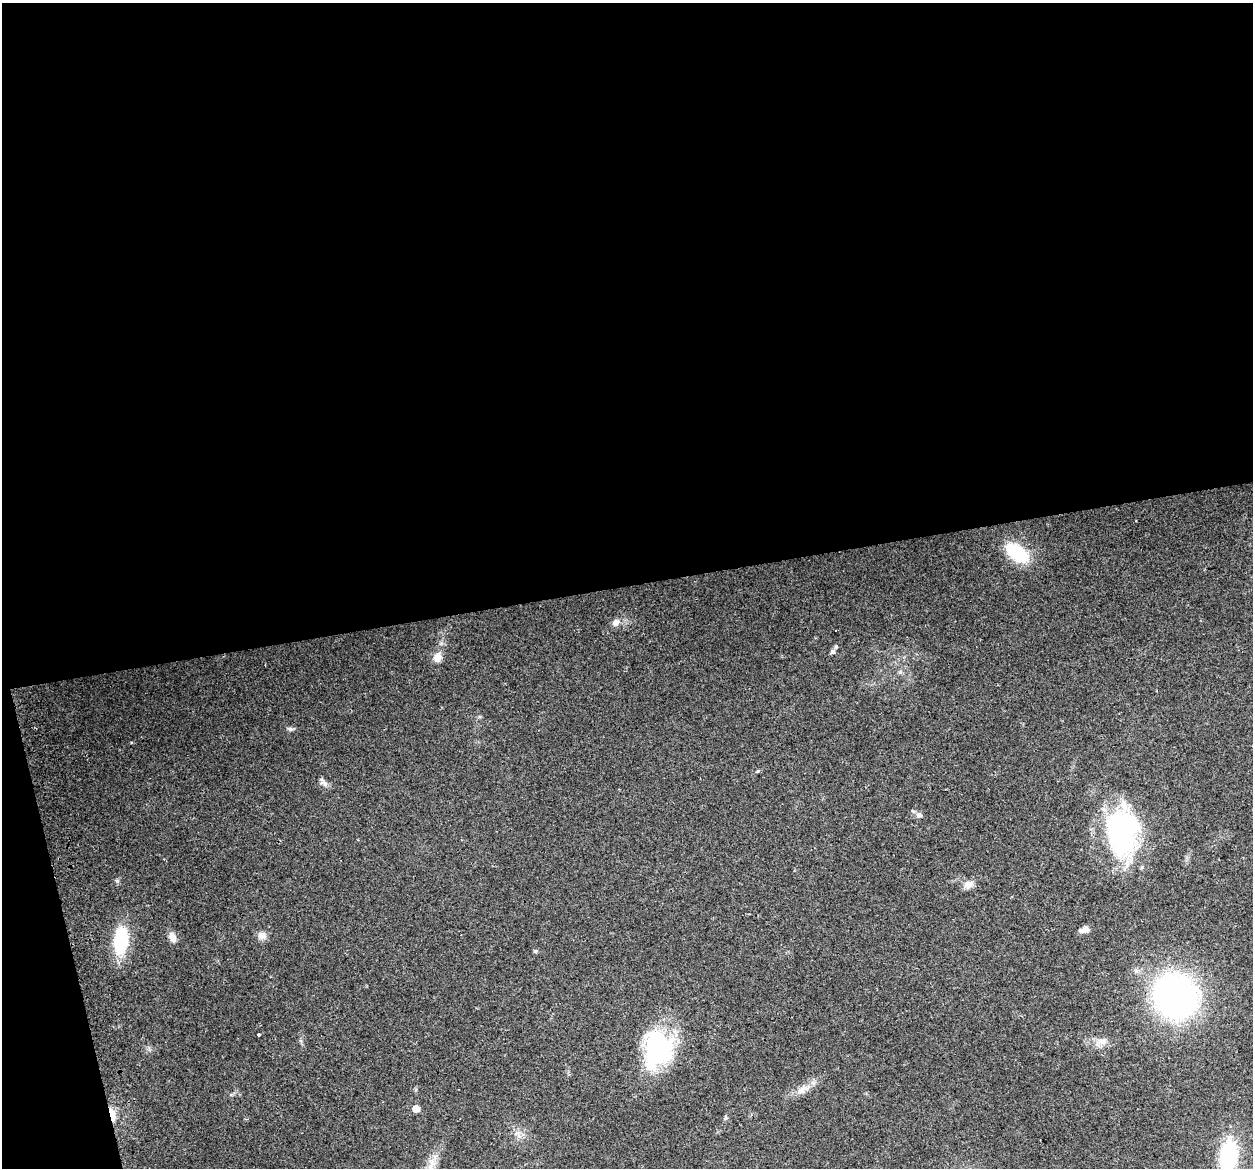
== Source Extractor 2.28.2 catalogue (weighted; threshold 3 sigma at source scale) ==
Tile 1 of 4 x 4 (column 1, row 1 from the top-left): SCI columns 32-1282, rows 3589-4754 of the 5066 x 4797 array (HDU 1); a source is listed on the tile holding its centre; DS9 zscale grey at full resolution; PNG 1255 x 1170 px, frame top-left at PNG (2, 3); no overlay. Shown black and unused: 52% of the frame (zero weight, under 2 of 3 exposures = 2% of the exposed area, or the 3 px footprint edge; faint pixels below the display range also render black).
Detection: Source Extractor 2.28.2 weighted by HDU 2 'WHT'; one run over the whole footprint, this tile lists its part. Background 0.118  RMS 0.011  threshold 0.0497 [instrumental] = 3 sigma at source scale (4.5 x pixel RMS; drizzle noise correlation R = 1.50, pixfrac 1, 0.0396/0.0396 arcsec/px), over >= 5 px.
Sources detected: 27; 1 cosmic-ray / hot-pixel residue — not listed; the other 26 listed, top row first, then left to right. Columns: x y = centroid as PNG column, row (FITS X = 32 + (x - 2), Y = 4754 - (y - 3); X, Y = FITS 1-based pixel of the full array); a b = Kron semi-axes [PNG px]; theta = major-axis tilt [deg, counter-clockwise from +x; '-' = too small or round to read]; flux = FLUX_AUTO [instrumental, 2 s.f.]
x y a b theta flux
1017 553 26 14 -35 55
615 623 9 8 - 6
832 652 7 7 - 2.9
437 657 12 10 76 9.4
900 672 5 5 - 1.9
291 729 9 5 -3 2.5
758 771 6 4 44 1.3
323 782 14 7 -46 4.8
919 815 8 7 - 4.8
1122 831 61 38 -89 180
968 884 14 10 15 7.6
1084 930 13 6 14 6
262 936 12 10 -12 6.5
172 937 11 7 -67 9.4
121 941 26 14 85 63
535 951 6 5 - 1.6
1175 996 35 32 -55 420
259 1035 3 3 - 5.7
1102 1041 14 9 15 8.5
658 1049 44 32 81 120
802 1090 19 11 30 12
416 1109 5 5 - 12
112 1115 13 5 -76 17
726 1118 7 6 - 2
517 1133 10 4 10 3.5
1228 1157 34 16 82 93
Overlapping masked pixels (flux is a lower limit): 1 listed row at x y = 112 1115
Isophote crosses this tile's border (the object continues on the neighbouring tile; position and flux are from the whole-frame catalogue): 1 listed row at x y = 1228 1157
Unlisted compact peaks at least as high as the median listed source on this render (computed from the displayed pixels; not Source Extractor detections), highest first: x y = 117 880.